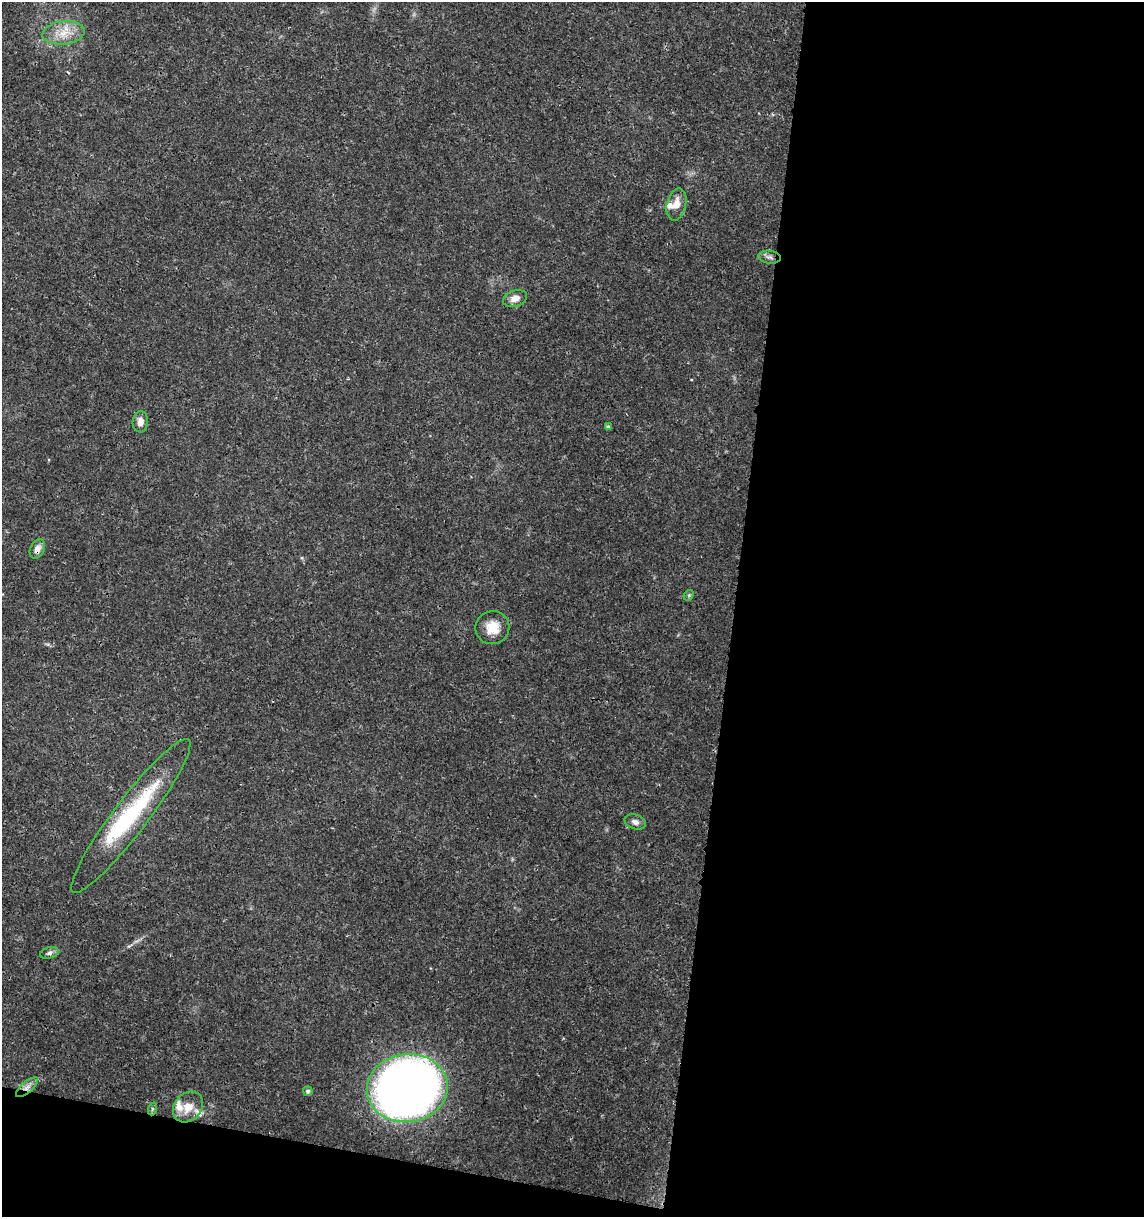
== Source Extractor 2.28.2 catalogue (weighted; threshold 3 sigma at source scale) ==
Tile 16 of 4 x 4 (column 4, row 4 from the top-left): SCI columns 3653-4794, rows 11-1225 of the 5079 x 4871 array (HDU 1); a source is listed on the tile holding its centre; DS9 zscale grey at full resolution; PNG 1146 x 1219 px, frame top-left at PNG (2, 2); each listed source drawn as its Kron ellipse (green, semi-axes under 4 px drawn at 4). Shown black and unused: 39% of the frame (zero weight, under 3 of 4 exposures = <1% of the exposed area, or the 3 px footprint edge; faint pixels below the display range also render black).
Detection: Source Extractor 2.28.2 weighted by HDU 2 'WHT'; one run over the whole footprint, this tile lists its part. Background 0.0189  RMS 0.0018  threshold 0.00805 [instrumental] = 3 sigma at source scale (4.5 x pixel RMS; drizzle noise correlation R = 1.50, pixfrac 1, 0.0396/0.0396 arcsec/px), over >= 5 px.
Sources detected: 21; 1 inside a brighter object's white glare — neither listed nor drawn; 3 inside a brighter listed object's ellipse — not listed separately; the other 17 listed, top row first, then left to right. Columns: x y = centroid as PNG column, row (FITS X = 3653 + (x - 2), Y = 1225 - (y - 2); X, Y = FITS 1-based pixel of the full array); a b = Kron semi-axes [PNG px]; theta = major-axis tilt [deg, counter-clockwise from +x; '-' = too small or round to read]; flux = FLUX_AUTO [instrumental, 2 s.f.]
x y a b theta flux
63 33 21 11 7 3.3
676 204 16 9 77 2
769 257 11 6 -7 0.7
515 298 12 8 17 1.5
140 422 10 7 86 1.2
608 427 4 3 - 0.41
37 549 10 7 65 1.1
689 595 6 4 44 0.27
492 628 17 16 - 3.3
131 816 96 17 53 18
635 822 11 7 -17 0.86
49 953 9 5 16 0.55
27 1087 13 5 41 1
407 1088 40 34 8 150
308 1091 5 5 - 0.44
188 1107 17 13 47 2.7
152 1109 7 4 72 0.29
Overlapping masked pixels (flux is a lower limit): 3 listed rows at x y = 37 549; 131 816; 27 1087